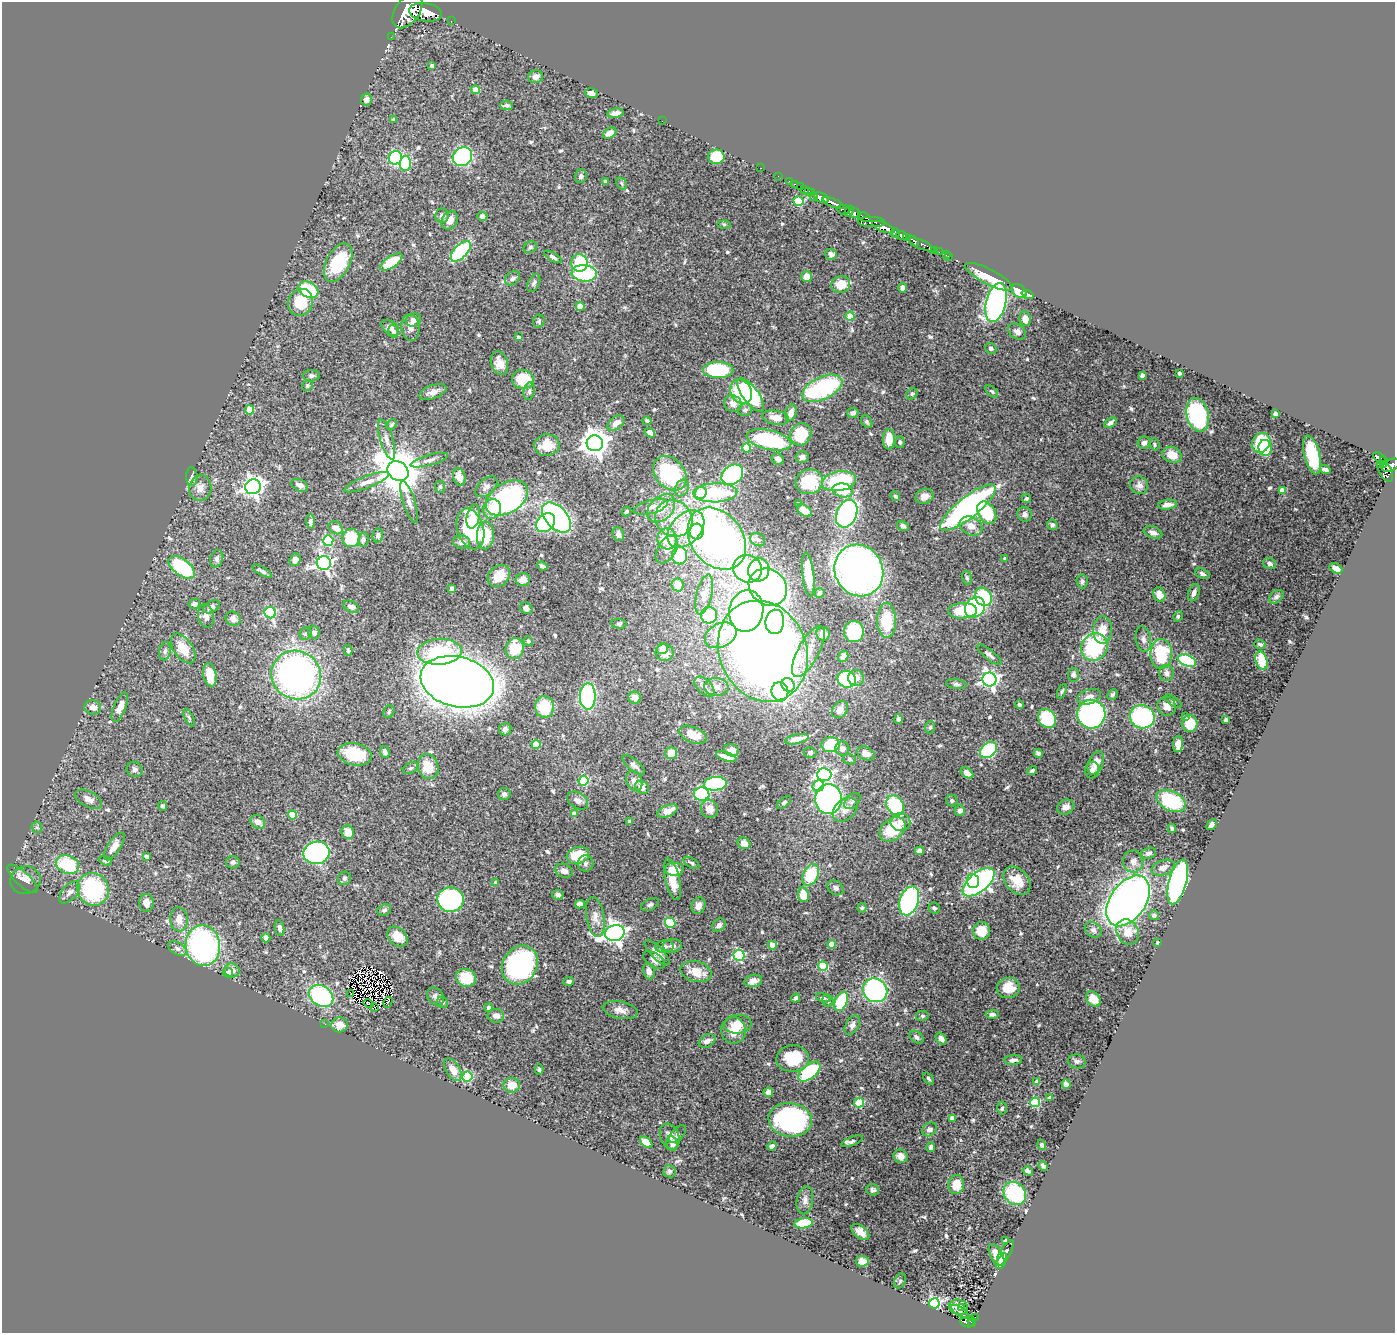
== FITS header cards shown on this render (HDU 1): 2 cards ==
NAXIS1  =                 1393
NAXIS2  =                 1331

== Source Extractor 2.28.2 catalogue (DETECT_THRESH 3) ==
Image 1393 x 1331 px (HDU 1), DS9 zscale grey, 1 PNG px = 1 image px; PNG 1397 x 1335 px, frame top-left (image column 1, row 1331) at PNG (2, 2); each listed source drawn as its Kron ellipse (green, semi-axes under 4 px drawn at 4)
Background 1.46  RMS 0.036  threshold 0.109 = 3 sigma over >= 5 px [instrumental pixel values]
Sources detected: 606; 5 with non-positive FLUX_AUTO (blend fragments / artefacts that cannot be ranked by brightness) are neither listed nor drawn; of the other 601, the 500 brightest by FLUX_AUTO listed and drawn (101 fainter detections omitted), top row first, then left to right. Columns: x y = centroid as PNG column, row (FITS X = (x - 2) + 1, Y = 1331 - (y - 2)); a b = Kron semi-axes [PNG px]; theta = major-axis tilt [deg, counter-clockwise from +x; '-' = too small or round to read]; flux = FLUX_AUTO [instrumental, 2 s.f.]
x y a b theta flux
407 11 19 12 54 14000
425 12 17 9 -9 7400
451 21 2 2 - 14
391 37 2 2 - 8.6
432 66 3 3 - 7.5
536 77 7 6 - 13
476 90 4 4 - 38
591 93 6 5 - 13
367 100 6 5 - 10
507 105 6 5 - 5.8
615 113 8 4 10 15
394 119 4 4 - 5.4
662 121 2 2 - 11
610 133 7 5 30 19
462 157 10 9 - 250
716 157 8 7 - 67
395 158 7 6 - 190
405 163 7 6 - 200
761 168 2 2 - 12
581 176 7 6 - 6.4
778 176 2 2 - 18
605 181 4 3 - 4.1
789 181 2 2 - 18
622 183 7 5 -57 4.4
794 184 3 2 - 47
800 187 2 2 - 24
804 189 4 2 - 48
809 192 4 2 - 57
811 193 3 3 - 36
813 197 2 2 - 18
821 198 8 5 -22 2100
798 201 5 5 - 150
833 203 11 4 -22 2500
844 210 6 4 -9 630
849 211 6 3 64 290
855 213 6 4 -23 2000
442 216 7 7 - 9.2
482 216 5 4 - 6.8
864 217 7 3 -27 480
450 220 9 7 56 21
872 222 14 5 -2 1500
724 224 7 4 -2 3.9
883 227 12 4 -22 4800
895 233 5 3 - 1100
901 235 5 4 - 1600
906 237 4 3 - 510
914 241 6 4 -44 450
921 245 15 3 -24 590
530 247 7 5 29 5.7
934 250 2 2 - 13
461 251 13 6 47 230
939 252 2 2 - 22
831 254 6 5 - 9.2
946 255 2 2 - 8.5
553 257 10 4 -30 7.5
949 257 2 2 - 13
391 262 13 5 34 87
338 263 21 12 63 120
579 263 8 8 - 120
584 273 12 8 -6 230
807 277 5 5 - 28
989 277 27 7 -27 57
513 278 8 6 41 9.1
534 283 9 5 65 5.9
841 285 9 8 - 37
903 288 4 4 - 9.5
308 290 10 7 -29 140
1019 291 8 6 -36 44
1027 294 6 3 -21 7
300 302 13 12 - 74
996 302 20 10 76 650
580 306 4 4 - 39
850 316 4 4 - 62
1025 319 7 5 -80 21
413 320 8 6 25 13
539 321 6 5 - 4.6
410 327 13 9 -83 16
390 328 10 6 -37 12
393 331 7 5 -78 6.8
1017 332 10 7 -35 9.9
519 337 3 3 - 4.7
991 348 6 5 - 6.3
499 363 12 8 -73 22
718 370 15 8 -1 200
1180 373 3 3 - 9
1142 375 4 3 - 10
311 376 8 5 1 6.3
523 379 11 9 -3 82
307 386 6 5 - 4.7
822 388 22 11 25 310
529 391 9 5 81 6.8
992 391 7 4 -43 3.8
433 392 14 6 20 17
741 392 13 10 -60 140
912 394 6 5 - 3.9
751 395 20 8 -54 210
733 404 9 8 - 17
250 410 4 4 - 79
745 410 7 6 - 5.4
791 413 8 5 70 16
853 413 6 5 - 7.4
1275 414 4 4 - 13
1198 415 17 11 -76 310
776 418 13 7 -9 24
647 421 4 3 - 4.4
867 422 7 5 -53 5.8
616 423 9 6 38 18
1110 423 7 4 34 7.8
391 425 6 4 47 4.4
650 433 6 4 -34 9.1
801 434 11 10 - 98
387 439 21 6 -73 17
889 439 10 6 -89 37
769 440 23 9 -12 210
900 442 6 5 - 4.9
595 443 8 8 - 3000
1144 443 6 6 - 9.2
1261 443 10 8 54 150
1154 444 6 5 - 4.4
547 445 12 11 - 36
747 448 4 4 - 54
1265 448 8 6 -81 83
1172 455 10 8 -21 32
1312 455 20 8 -76 110
802 457 6 6 - 9
1380 458 7 3 -29 250
778 459 6 5 - 10
429 460 19 5 15 13
1384 460 4 3 - 290
1384 464 3 3 - 130
1391 465 9 5 28 1100
1325 469 5 3 - 5.5
398 471 11 9 -36 11000
1385 471 11 6 -59 620
670 473 19 14 -48 240
732 475 12 9 37 330
192 477 9 5 -88 8
459 477 9 6 -72 25
839 481 17 9 10 210
367 482 24 6 21 19
809 482 14 12 16 120
300 485 9 5 -25 12
1139 485 9 8 - 13
253 487 8 7 - 1200
440 487 6 5 - 5
486 487 13 8 42 11
200 488 13 11 77 21
682 488 9 6 61 9.9
843 490 10 7 -10 64
1282 490 4 4 - 19
701 493 6 5 - 68
715 493 22 9 3 210
895 496 5 4 - 4.4
925 496 9 7 20 18
507 498 23 15 32 450
1026 498 5 4 - 4
409 502 22 6 -72 16
798 504 4 3 - 3.9
1168 505 10 5 8 14
651 507 18 6 15 20
661 508 16 11 45 48
968 508 34 10 39 590
492 509 10 8 71 43
804 510 8 5 -33 33
626 512 5 4 - 3.8
987 513 12 8 -57 120
847 514 14 10 67 430
1024 514 7 7 - 9.3
473 516 12 6 77 29
557 518 18 10 -49 490
674 518 19 17 -40 72
310 522 7 4 -89 7.6
546 523 10 8 42 230
1052 525 5 5 - 6
903 526 6 4 -29 8.5
971 526 12 9 -26 25
336 528 7 6 - 18
471 529 21 13 -74 230
686 529 22 14 45 160
697 532 8 7 - 120
1153 532 9 5 -20 12
618 534 7 5 -70 12
378 535 7 5 83 7.7
485 535 14 8 89 76
351 538 9 9 - 110
363 539 7 5 76 6.2
667 539 10 9 - 79
717 539 34 26 -52 1200
758 540 8 6 -31 8.9
328 541 5 5 - 190
462 542 8 6 -5 15
667 549 15 9 58 22
679 555 9 7 89 98
217 559 9 6 71 7.4
1005 559 3 3 - 4.4
295 560 6 5 - 8.9
324 563 7 7 - 680
1270 563 7 5 -28 8
542 566 5 3 - 6.6
182 567 15 8 -37 210
1336 568 7 4 -28 13
747 569 14 13 - 220
759 570 11 10 - 110
859 570 26 24 -60 1600
262 571 11 3 -29 6.5
1202 574 7 4 -23 7.1
808 575 22 6 -84 63
499 576 12 10 44 41
967 578 7 5 -74 4.5
523 580 7 6 - 19
1082 581 7 6 - 6.5
677 585 6 6 - 28
768 587 20 17 -40 770
451 588 4 3 - 4.7
819 593 5 4 - 4.7
1194 593 9 5 71 11
704 594 20 7 77 20
1159 595 7 6 - 28
983 597 9 8 - 140
1276 597 8 5 40 6
194 604 6 5 - 10
211 607 9 5 32 9.5
351 607 8 5 -25 8.2
975 607 11 9 47 230
526 608 6 5 - 8.3
746 611 21 17 79 550
963 611 14 8 3 97
270 613 6 5 - 230
709 615 8 8 - 89
206 616 12 8 -80 15
1178 616 5 4 - 4.6
233 619 8 7 - 10
887 620 17 9 -89 94
775 622 12 9 83 170
619 624 8 5 -4 4
1103 630 13 9 87 38
314 632 6 5 - 8.5
854 632 10 10 - 130
306 633 6 5 - 5.3
823 634 7 6 - 20
721 635 17 11 25 74
1143 639 13 7 -80 12
528 641 5 4 - 4.8
1260 644 6 4 -19 5.7
1094 647 14 12 55 260
183 648 17 9 -55 52
515 648 10 9 - 71
662 648 6 5 - 18
348 650 5 4 - 4.8
165 651 9 5 79 6.7
763 651 52 43 -66 2800
808 651 28 10 62 43
440 652 22 13 4 150
665 652 9 8 - 33
1161 654 15 11 -89 140
989 655 15 5 -39 8.4
843 656 6 4 55 12
1262 660 9 5 -77 72
1187 661 9 5 -23 190
1166 673 8 7 - 11
210 675 12 6 -78 46
296 675 25 24 - 990
1073 675 7 5 -85 7.6
856 678 8 8 - 16
847 679 9 8 - 160
989 679 7 7 - 860
457 682 37 25 -14 4000
956 684 10 5 -8 6
788 685 7 6 - 78
704 687 12 7 -45 13
716 687 12 9 -5 18
1062 691 7 4 66 4.3
780 692 10 8 -74 250
1112 695 6 4 46 4.6
588 696 13 8 90 310
1089 697 12 7 17 19
635 698 6 6 - 19
1173 701 10 4 -35 5.1
1019 705 4 3 - 5.5
1167 706 10 9 - 19
93 707 8 7 - 15
120 707 16 6 68 28
544 707 10 9 - 88
840 710 9 7 54 17
389 712 6 5 - 4.6
1091 714 14 14 - 620
189 717 10 4 -63 4.8
1142 717 12 11 - 300
1185 717 4 3 - 5.9
1047 718 10 8 -51 120
898 719 5 4 - 5.6
1226 720 4 3 - 4.3
1190 723 8 7 - 44
930 727 6 5 - 4.4
505 729 6 6 - 9.3
693 735 14 8 -23 36
797 739 12 4 13 32
536 744 4 4 - 83
1178 744 8 5 85 24
831 745 9 7 6 85
842 749 7 7 - 11
732 750 7 6 - 15
988 750 9 7 41 140
385 752 6 4 -75 9.2
810 752 6 5 - 7.4
671 753 6 6 - 30
866 753 9 6 -25 15
1038 753 4 4 - 6.5
355 754 17 11 -12 84
726 757 11 4 -17 20
849 759 7 5 -15 4.6
1096 763 12 7 66 27
634 765 14 5 -40 9.2
428 767 13 10 -71 47
411 768 8 5 26 5.4
135 769 8 7 - 7.2
1092 770 8 7 - 12
1032 771 5 3 - 4.3
967 773 7 4 -35 16
824 775 7 6 - 550
583 781 5 5 - 140
634 781 10 7 -65 13
715 784 11 6 5 270
818 786 6 5 - 89
642 787 7 6 - 15
504 794 6 6 - 8.9
702 794 8 7 - 200
89 799 15 7 -27 16
828 799 15 13 85 680
578 800 11 8 -33 13
852 801 9 6 47 8.1
952 801 6 5 - 4.7
1171 801 15 9 -27 160
784 803 8 4 38 5
895 805 10 8 -61 200
163 806 5 4 - 4.9
1066 807 9 7 26 16
709 809 9 8 - 24
845 810 14 10 42 23
960 810 5 5 - 11
667 811 11 5 22 21
574 814 4 4 - 19
292 815 4 4 - 69
629 821 3 3 - 3.8
258 822 8 6 -38 15
900 822 10 9 - 19
1212 825 6 4 48 7.9
37 827 6 5 - 3.8
1172 828 4 3 - 4
892 829 14 10 40 110
348 832 7 6 - 32
744 843 6 5 - 21
114 846 16 6 57 23
920 851 4 4 - 25
316 853 13 11 10 540
1148 853 8 5 15 7.4
578 855 11 8 17 66
147 857 4 4 - 7.8
105 861 7 4 -19 5.1
1133 861 11 10 - 17
233 862 7 6 - 7.5
585 863 8 8 - 8.4
691 863 9 4 -31 5.4
67 864 12 9 -22 140
1163 868 12 7 21 14
674 869 9 6 1 37
564 871 9 6 -24 13
811 875 11 7 64 110
344 878 7 6 - 5.7
22 879 19 7 -43 17
672 879 21 7 -77 44
25 880 15 13 19 20
973 881 7 6 - 180
1017 881 16 11 -50 41
496 882 4 4 - 9.1
979 882 19 9 39 680
1178 882 23 8 75 750
835 888 8 6 -37 9.5
93 889 16 15 - 240
70 892 13 7 49 13
558 895 6 5 - 6.4
803 895 7 5 -79 43
450 900 13 12 - 390
909 901 15 9 71 460
1128 901 28 18 55 1500
146 903 9 7 -88 19
580 904 5 4 - 13
650 905 9 5 26 5.9
698 906 8 6 69 17
862 908 4 4 - 4.3
934 908 6 5 - 4.9
384 910 7 5 21 6.1
1154 915 5 5 - 7.6
595 917 20 9 -80 21
179 919 12 8 -86 24
670 923 5 5 - 120
719 925 7 6 - 9.9
280 928 8 4 -79 9.6
1093 930 9 7 -36 8.4
982 931 9 8 - 45
1128 932 13 11 -63 32
615 933 10 8 13 1400
397 937 11 8 -43 32
266 938 4 4 - 12
1158 943 3 3 - 9.1
831 944 4 4 - 36
203 945 20 17 -81 610
772 945 4 4 - 36
672 946 9 7 -1 8.4
665 947 9 6 6 8.2
177 948 10 6 -29 10
657 953 16 6 -45 23
739 955 5 5 - 240
654 960 12 7 -33 13
520 965 20 17 57 460
823 966 5 4 - 140
232 970 7 7 - 15
649 971 8 5 -78 13
696 972 16 10 -14 38
228 973 5 4 - 12
466 978 10 8 -26 59
569 981 5 4 - 7.9
753 981 9 6 14 15
1008 988 11 10 - 45
875 990 13 11 -38 400
351 993 3 2 - 14
321 996 13 10 -35 290
435 996 10 7 -53 8.2
796 998 5 3 - 6.1
823 998 7 4 -18 4.4
1093 999 8 6 -48 23
828 1001 6 5 - 7.4
841 1001 10 6 67 130
388 1002 5 2 - 3.8
442 1002 6 5 - 4.7
368 1003 5 2 - 3.9
375 1007 2 2 - 14
489 1008 4 4 - 11
620 1010 18 8 -12 19
992 1014 7 4 1 9
496 1016 8 7 - 15
922 1016 6 5 - 4.1
325 1024 2 2 - 31
738 1024 13 9 7 33
339 1025 8 7 - 27
852 1025 10 6 60 11
733 1030 13 12 - 34
916 1037 8 5 -38 7.1
941 1039 6 4 -52 14
707 1041 9 6 27 9.8
793 1058 16 13 3 83
1013 1060 9 5 5 10
1077 1061 9 7 -13 7.4
453 1070 12 7 -58 24
539 1070 5 4 - 4.3
809 1072 13 7 39 180
467 1076 5 5 - 170
928 1079 6 4 -51 4.7
1037 1082 4 4 - 17
1066 1084 5 4 - 9.5
512 1085 8 7 - 26
768 1092 5 4 - 9.4
1050 1098 4 3 - 7
1035 1102 5 4 - 160
859 1103 5 4 - 120
1002 1108 7 4 86 4.8
952 1118 4 4 - 22
790 1120 22 17 -8 390
929 1129 8 6 35 12
677 1134 11 6 47 6.4
670 1137 14 9 -70 18
852 1141 11 4 21 8.1
646 1142 7 4 -38 38
672 1144 7 5 -78 7.9
1042 1145 5 4 - 5.5
772 1146 5 4 - 9.5
931 1147 5 4 - 6.9
901 1156 7 6 - 19
1043 1166 5 3 - 5.9
669 1171 6 6 - 4.9
1028 1171 5 4 - 5.6
956 1185 9 8 - 42
873 1190 6 5 - 6.2
1015 1193 12 10 -50 210
805 1200 14 8 80 12
804 1223 9 5 7 120
860 1232 10 6 -38 20
1005 1240 4 3 - 3.9
1005 1253 14 5 59 7.5
997 1255 12 6 -59 23
862 1261 6 5 - 27
1002 1261 8 4 61 5.9
900 1281 8 5 63 4.6
934 1303 5 5 - 460
959 1307 9 7 -14 18
962 1308 3 3 - 9.8
960 1311 10 3 -33 7.9
975 1317 3 2 - 7
972 1322 5 4 - 120
967 1323 7 4 -20 150
At the frame edge (FLAGS 8, measured only in part): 1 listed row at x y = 1391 465
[101 fainter detections neither listed nor drawn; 5 non-positive-flux detections neither listed nor drawn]